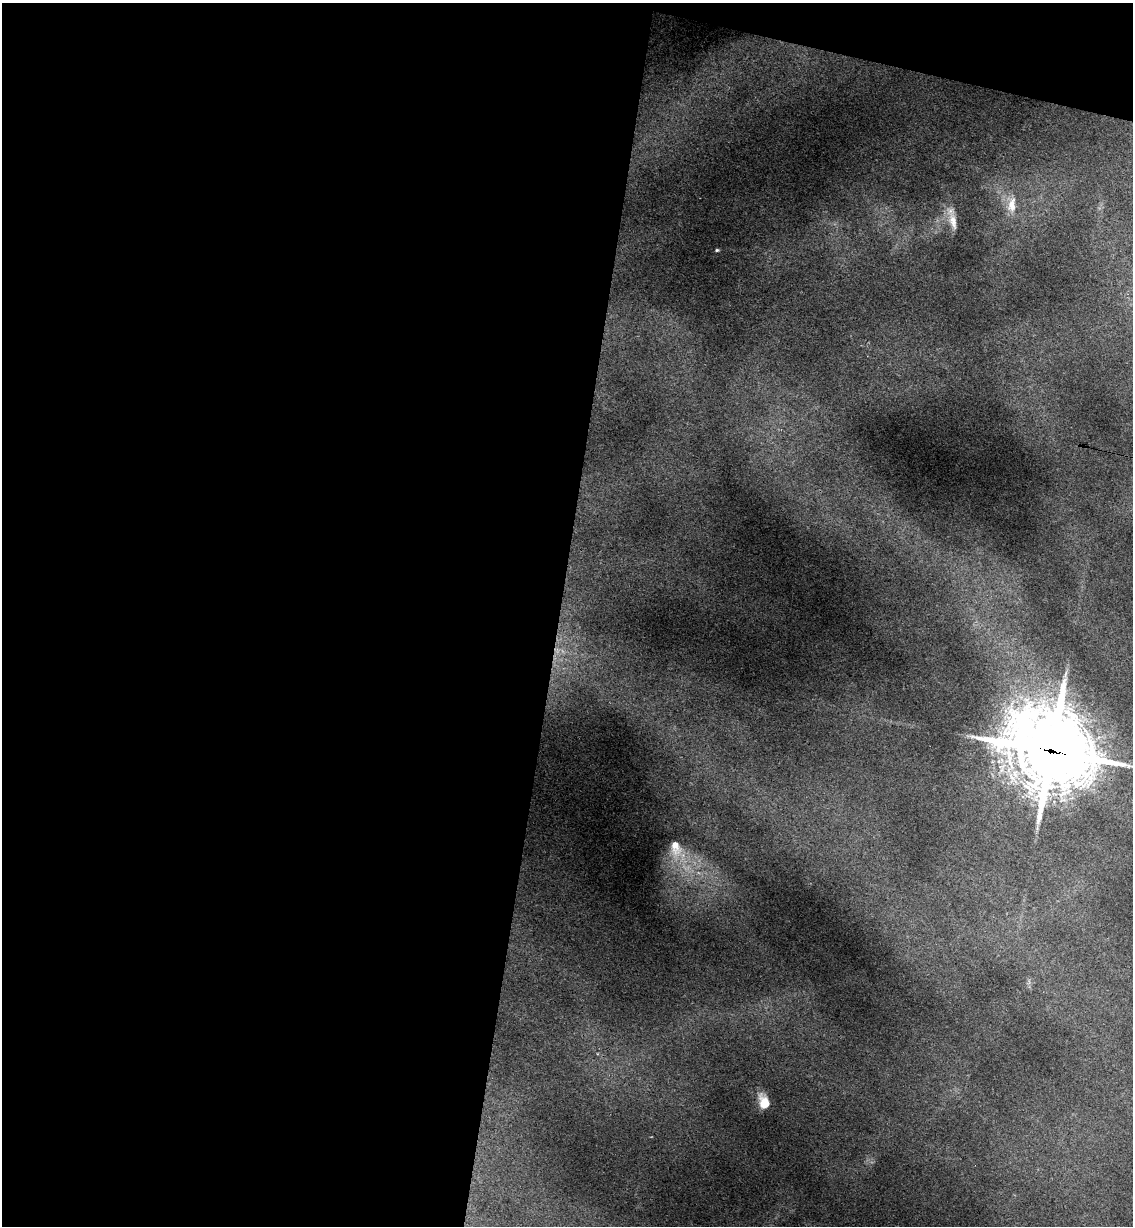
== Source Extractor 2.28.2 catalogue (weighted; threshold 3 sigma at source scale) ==
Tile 1 of 4 x 4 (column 1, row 1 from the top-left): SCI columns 175-1305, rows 3692-4915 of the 4993 x 4930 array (HDU 1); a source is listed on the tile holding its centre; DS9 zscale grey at full resolution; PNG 1135 x 1228 px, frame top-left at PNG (2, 3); no overlay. Shown black and unused: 51% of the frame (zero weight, under 3 of 4 exposures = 6% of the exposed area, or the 3 px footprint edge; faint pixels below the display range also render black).
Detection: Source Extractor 2.28.2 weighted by HDU 2 'WHT'; one run over the whole footprint, this tile lists its part. Background 0.133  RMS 0.0071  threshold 0.0318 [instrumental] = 3 sigma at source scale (4.5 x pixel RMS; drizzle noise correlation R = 1.50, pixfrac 1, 0.05/0.05 arcsec/px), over >= 5 px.
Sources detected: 6; all 6 listed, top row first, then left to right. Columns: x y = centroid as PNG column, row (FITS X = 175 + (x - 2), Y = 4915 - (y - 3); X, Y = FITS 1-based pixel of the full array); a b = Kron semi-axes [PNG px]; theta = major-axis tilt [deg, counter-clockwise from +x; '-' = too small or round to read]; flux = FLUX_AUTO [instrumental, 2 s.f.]
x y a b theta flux
1012 205 21 11 83 10
953 221 24 9 -77 8
717 250 5 4 - 0.92
1051 751 32 26 -27 5900
675 847 22 12 -76 13
764 1102 14 10 -68 11
Overlapping masked pixels (flux is a lower limit): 1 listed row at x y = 1051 751